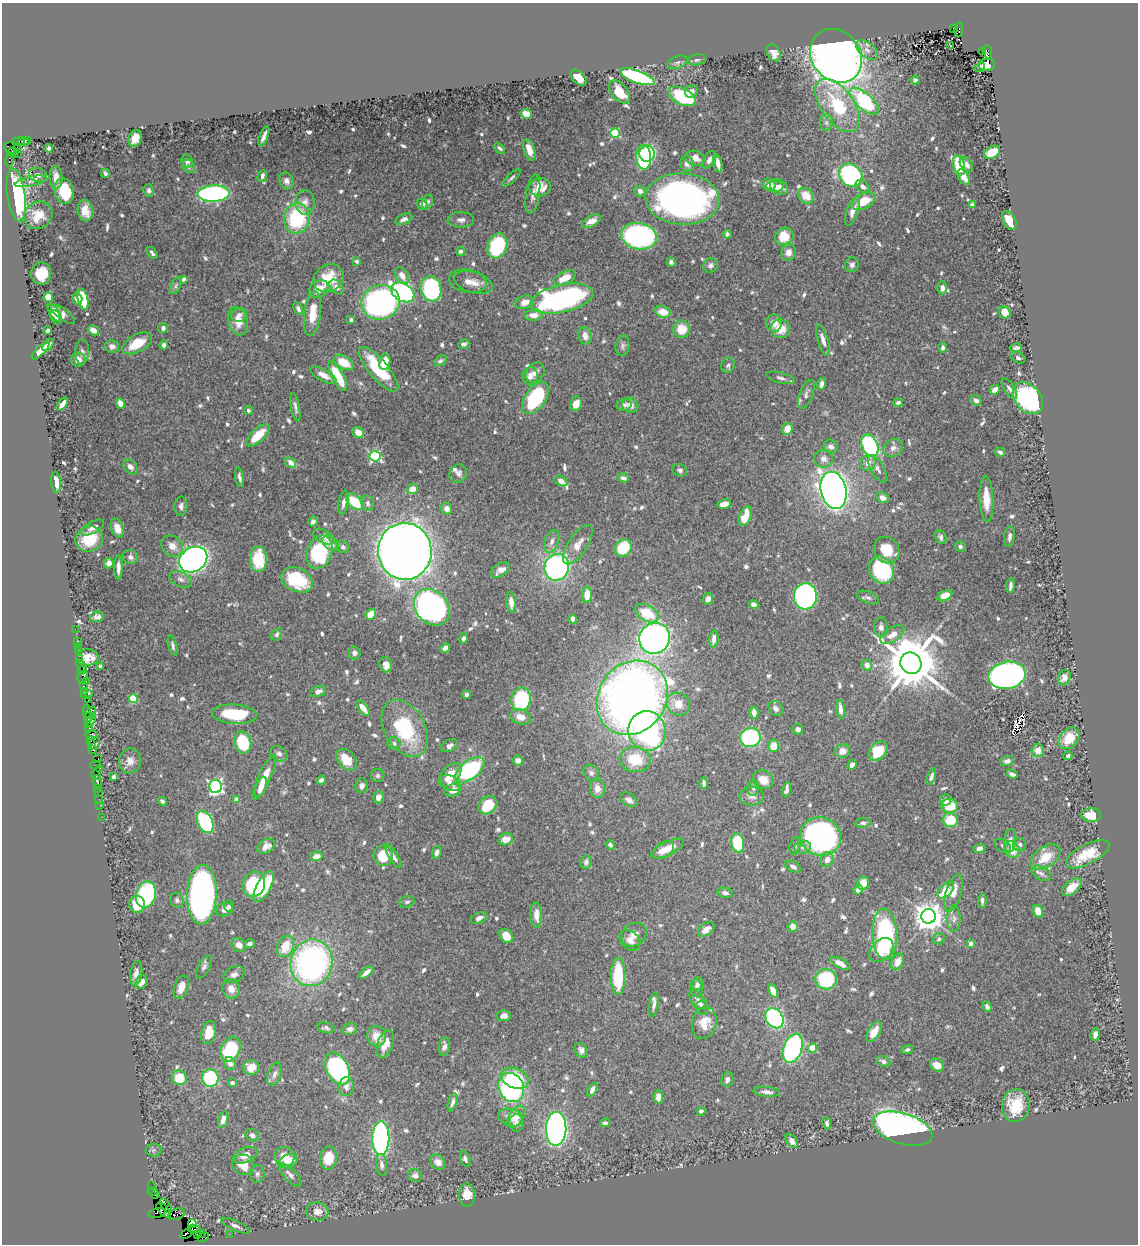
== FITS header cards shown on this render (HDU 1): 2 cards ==
NAXIS1  =                 1136
NAXIS2  =                 1242

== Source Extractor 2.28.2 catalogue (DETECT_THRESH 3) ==
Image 1136 x 1242 px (HDU 1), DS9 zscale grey, 1 PNG px = 1 image px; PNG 1140 x 1246 px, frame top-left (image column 1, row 1242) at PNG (2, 3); each listed source drawn as its Kron ellipse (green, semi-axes under 4 px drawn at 4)
Background 1.49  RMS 0.013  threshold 0.0389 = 3 sigma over >= 5 px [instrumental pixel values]
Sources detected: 765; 4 with non-positive FLUX_AUTO (blend fragments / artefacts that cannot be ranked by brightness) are neither listed nor drawn; of the other 761, the 500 brightest by FLUX_AUTO listed and drawn (261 fainter detections omitted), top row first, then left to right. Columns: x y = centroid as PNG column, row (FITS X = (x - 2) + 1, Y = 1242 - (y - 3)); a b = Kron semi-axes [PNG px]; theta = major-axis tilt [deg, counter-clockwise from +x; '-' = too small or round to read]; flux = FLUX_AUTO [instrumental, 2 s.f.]
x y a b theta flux
953 28 3 2 - 190
959 30 7 3 84 740
950 46 3 2 - 5
867 50 13 7 -40 5.9
982 51 4 2 - 100
988 52 7 4 -82 520
774 53 9 6 -60 6.6
836 56 28 24 -52 850
697 60 9 5 12 2.3
677 62 10 6 21 2.9
987 65 8 6 3 6.3
980 67 6 3 41 9.7
637 77 18 6 -20 120
579 78 9 5 -46 10
915 80 4 4 - 2.2
619 92 13 8 -51 14
691 92 6 6 - 5.4
682 96 15 8 -27 58
864 101 18 8 -42 100
838 105 31 16 -54 59
526 114 6 5 - 9.4
826 122 8 6 90 3.1
615 133 4 4 - 60
264 136 10 3 68 4.2
135 138 8 6 67 9.1
28 140 4 3 - 140
24 141 6 3 -14 220
18 142 6 4 5 490
17 147 3 2 - 82
12 148 8 6 -13 710
49 148 4 4 - 2.1
500 148 6 4 -41 2.1
529 150 11 5 -73 11
12 152 5 3 - 460
992 152 8 6 29 19
18 153 2 2 - 44
647 154 8 7 - 73
644 157 12 7 -87 140
695 158 10 7 -16 7.9
709 160 10 5 57 4.7
9 161 6 3 82 180
187 161 7 6 - 2.6
718 163 9 4 -75 7.1
687 164 8 6 -75 4.9
966 164 8 5 -53 3.8
959 165 10 6 -75 36
189 166 7 5 -57 2.1
105 173 4 3 - 2.1
38 175 9 7 -21 2.9
851 175 12 10 -42 140
262 176 6 4 70 3.4
964 177 8 5 -60 6.9
56 178 12 6 -88 7.5
511 178 12 3 43 2.2
31 181 16 4 12 3.1
287 181 9 7 -59 3.7
769 184 7 6 - 6
775 186 8 6 -1 5.9
863 186 8 5 -40 3.7
540 187 11 9 13 15
779 187 9 7 -34 6.4
149 190 6 5 - 2.2
64 191 13 9 -77 39
640 191 6 5 - 3.5
214 194 16 8 2 180
533 194 19 7 81 6
16 195 26 9 -82 130
806 196 9 7 -45 15
682 199 37 25 -4 440
863 201 13 7 26 23
305 202 12 9 89 6.1
428 202 8 5 71 2.3
422 204 5 5 - 3.9
972 205 4 4 - 2.6
85 211 11 7 -83 12
852 211 15 6 69 7.3
38 215 15 13 38 14
297 218 15 13 82 68
404 219 9 5 22 3.7
461 220 13 8 -1 4.5
1009 220 10 6 -62 14
591 221 10 5 29 7.7
727 234 4 3 - 2.2
639 236 18 13 -11 190
784 236 9 8 - 23
497 246 13 9 70 76
460 251 4 4 - 2.2
788 252 8 7 - 6.1
152 253 7 3 -52 2.4
357 261 4 4 - 2.5
671 262 5 4 - 2.2
711 265 8 7 - 3
852 265 7 7 - 3.1
41 273 11 10 - 20
402 276 9 6 -59 6.4
328 278 16 13 32 26
565 278 12 6 26 14
183 279 4 3 - 2.9
468 281 19 11 -9 8.1
473 283 20 10 -17 9.2
176 286 9 5 64 2.3
336 287 8 5 -49 4
942 288 6 5 - 4.9
319 289 10 8 37 11
431 289 12 10 -74 120
403 292 12 9 -33 220
48 297 5 4 - 22
77 299 6 5 - 6.6
83 299 11 5 -77 37
562 299 32 13 12 240
381 302 19 17 18 270
525 302 9 6 15 8.3
298 309 6 4 -62 2.7
663 312 8 6 -16 13
54 313 10 4 -55 7
1005 313 6 5 - 16
63 314 14 5 -37 4.5
313 314 23 8 83 16
239 315 8 7 - 4.7
534 315 9 5 2 8.7
56 317 7 5 -64 5.7
351 320 4 3 - 2.7
238 321 14 9 -74 13
774 323 9 8 - 8.6
163 328 5 4 - 3.3
682 329 9 8 - 18
781 329 9 9 - 15
48 330 4 3 - 2.4
93 330 6 4 -31 6.3
585 336 9 6 -78 7
823 340 16 5 -73 6.3
137 343 16 8 29 22
464 344 6 4 25 2.5
48 345 7 4 52 6
164 345 5 4 - 3.2
112 346 7 6 - 4.3
622 346 10 7 81 3
943 347 5 4 - 2.6
1016 348 6 4 9 2.6
41 351 12 4 44 9.9
82 352 12 6 88 3.4
1018 358 8 5 -28 2.5
78 360 7 7 - 4.7
440 361 7 4 32 2.3
344 362 10 6 -31 19
385 362 8 5 80 14
728 365 8 6 67 2.6
379 369 28 9 -49 50
535 373 11 8 52 6.3
323 375 14 6 -28 8.4
338 376 16 5 -61 40
530 376 9 8 - 5.4
781 378 15 5 -14 3.7
822 384 6 4 76 3.6
1009 388 12 5 -58 3.6
995 390 5 4 - 7.1
806 394 15 6 69 3.6
535 398 18 10 55 85
1028 398 18 13 -49 200
976 400 6 5 - 2.9
120 403 5 4 - 8.5
898 403 5 4 - 2.2
62 404 7 4 52 7.1
576 404 7 5 72 8.2
624 405 7 6 - 3.3
630 405 8 7 - 5.7
295 407 14 4 -79 3.2
248 410 4 4 - 2.2
787 429 6 5 - 11
358 432 6 5 - 11
258 435 15 6 43 21
870 445 11 8 -65 130
831 446 7 6 - 4.6
893 448 10 8 35 4.7
1000 452 5 4 - 3.1
375 456 5 5 - 120
824 459 9 9 - 5.7
290 462 6 4 -36 8.7
868 463 8 7 - 6.1
130 467 8 6 -47 3.9
878 469 16 6 -60 4.9
680 470 7 6 - 2.4
458 473 9 8 - 4.3
239 477 10 4 -80 3.1
623 478 6 4 -19 3.6
561 481 7 4 -30 5.7
56 482 11 4 -84 8
413 489 5 5 - 9.3
834 490 19 12 -77 790
882 498 6 5 - 6.4
986 499 23 7 -87 17
343 502 12 5 80 4.8
355 502 10 6 -43 28
368 503 8 6 -79 3.1
724 504 7 4 11 8.9
181 506 9 6 88 3.7
447 509 6 5 - 4.7
745 516 10 5 68 21
313 522 5 4 - 2.4
93 528 12 5 29 5.3
117 528 10 6 -70 11
1009 536 10 5 83 3.5
324 537 11 6 -28 4.8
941 537 7 5 -64 3.5
89 539 14 12 22 34
552 541 12 6 69 4.9
330 543 9 6 -39 6.8
578 545 23 9 56 11
172 546 11 9 -40 8.5
960 546 5 5 - 2.5
343 547 6 5 - 2.7
623 548 9 8 - 33
887 550 14 12 -55 21
405 551 28 27 - 1700
319 552 17 12 71 79
130 557 7 7 - 3
258 559 13 8 -90 37
193 560 15 12 34 660
109 563 5 5 - 7.1
118 567 12 4 90 5.2
557 567 13 12 - 210
500 570 11 6 32 7.4
881 570 14 12 -59 67
181 579 12 7 -27 4.1
297 580 17 11 -25 44
1010 585 7 3 84 3.1
587 595 8 5 88 12
805 596 13 11 85 260
945 596 8 4 27 15
868 598 11 5 -22 2.7
708 599 6 5 - 4.3
511 602 10 4 -83 7.5
753 604 5 4 - 3.3
432 607 20 16 -47 350
647 613 13 8 -31 30
371 614 6 4 49 14
97 617 7 5 14 3.3
573 619 4 4 - 3.7
881 627 10 6 -86 3.3
75 629 2 2 - 20
277 634 7 4 58 2.1
892 635 13 7 33 8.6
463 638 5 4 - 2.5
655 638 16 15 - 420
714 639 8 5 86 6
77 641 3 2 - 89
78 646 2 2 - 22
173 646 10 4 -74 2.3
445 648 5 4 - 4.9
78 651 3 3 - 220
354 653 6 6 - 2.8
87 657 11 8 -2 9.5
80 659 2 2 - 19
911 663 11 10 - 6400
386 665 8 6 -74 6
867 665 5 5 - 6.2
82 666 7 3 -57 230
101 667 4 3 - 2.4
81 670 3 2 - 85
1007 675 18 13 11 390
83 677 6 5 - 260
1064 678 8 6 64 5.5
86 681 3 2 - 52
83 686 3 2 - 80
318 691 8 5 21 4
84 692 3 2 - 94
87 694 6 2 20 130
466 694 4 3 - 2.5
632 698 39 33 54 830
133 699 4 4 - 43
521 699 12 9 80 74
88 700 2 2 - 76
678 704 12 11 - 12
363 708 9 4 -52 8.4
776 709 8 6 -52 3.8
840 709 9 4 -82 5.6
87 711 6 2 87 190
90 713 7 3 45 300
754 713 6 4 -84 5.8
234 714 22 9 -4 45
89 717 5 3 - 140
520 717 10 7 -20 8.2
90 721 7 4 52 270
89 728 4 2 - 300
405 728 31 20 -60 67
798 729 5 5 - 3.2
647 731 20 18 -76 200
91 735 6 5 - 250
750 738 10 9 - 97
1069 738 12 9 50 20
91 741 3 2 - 28
243 742 11 8 -77 45
394 743 6 6 - 3
94 744 6 5 - 210
449 746 9 5 27 3.8
774 746 6 5 - 14
93 750 4 2 - 120
1038 750 6 6 - 7.9
842 751 7 7 - 7.5
878 751 11 8 51 33
279 754 9 7 -38 3.5
1068 756 4 4 - 2.6
98 758 2 2 - 130
635 759 15 12 -8 31
346 760 12 8 -49 17
518 760 5 5 - 4.3
130 761 12 11 - 6.4
1007 761 7 5 15 3.5
95 765 5 2 - 130
852 765 5 4 - 4.7
99 768 3 2 - 120
470 770 17 9 37 97
591 773 9 7 -51 3.2
1012 774 5 3 - 4.1
96 775 5 3 - 140
378 775 6 6 - 2.3
450 775 14 8 48 16
113 777 4 3 - 2.5
264 777 24 6 66 17
931 777 9 4 71 2.8
321 780 4 4 - 2.6
763 780 11 9 -34 13
97 781 6 3 -70 140
450 783 10 7 -29 5.3
704 783 6 3 -89 2.7
216 786 6 6 - 220
362 786 7 6 - 4.3
261 787 10 5 69 6.8
98 788 3 2 - 120
597 788 9 7 -78 8
753 788 8 6 82 2.5
453 790 8 6 22 10
787 790 8 4 82 3.9
98 792 2 2 - 71
752 796 12 9 -2 5.4
378 797 6 5 - 4.7
99 799 3 2 - 65
236 800 4 4 - 8.8
629 800 9 6 -35 4.5
945 800 6 5 - 3.2
162 801 4 4 - 2.8
100 805 2 2 - 54
488 805 10 8 48 31
950 806 8 7 - 23
1091 815 10 7 -1 21
101 817 2 2 - 35
950 820 7 7 - 28
205 822 12 7 -65 100
863 823 7 5 7 2.3
821 836 20 19 - 320
506 839 7 6 - 9.3
1010 841 12 6 85 4.5
738 843 10 6 -79 36
1020 844 6 6 - 2.5
610 845 5 4 - 2.7
266 846 9 6 34 6.5
795 846 9 5 75 2.1
1003 846 9 6 -33 2.2
803 847 8 6 11 3
668 848 18 7 26 14
979 848 6 4 5 3.2
663 850 12 7 32 9.4
1012 850 8 7 - 14
437 853 6 4 71 3.5
1088 854 24 10 27 27
316 856 6 4 15 8.6
383 856 10 10 - 27
393 856 14 4 -60 4
1045 857 17 10 36 19
827 860 8 6 61 6.3
586 862 7 5 81 3.2
793 867 8 5 -28 3.2
1041 873 10 6 -30 4
863 883 6 5 - 12
254 884 13 11 73 71
264 886 17 7 61 39
1072 887 11 6 40 11
858 889 5 4 - 4.5
946 890 10 6 45 21
725 893 7 5 -13 2.9
953 893 19 7 73 9.8
146 895 13 10 75 99
202 895 30 15 88 410
177 900 8 6 -62 2.5
982 901 7 4 87 2.5
407 902 8 5 17 2.2
137 904 8 8 - 24
229 906 6 5 - 2.1
224 909 8 6 21 5.6
1038 911 6 5 - 7.5
536 915 13 5 -87 8.5
928 916 7 7 - 1400
479 918 8 5 26 4.9
954 919 13 6 90 4.4
793 926 5 5 - 7.8
706 929 9 6 38 6.4
885 934 26 12 -87 110
634 935 13 11 34 6.3
506 936 7 6 - 14
939 939 6 5 - 2.5
630 940 12 8 -44 5.9
250 944 5 4 - 2.9
971 944 4 3 - 7.5
239 945 7 6 - 5.6
285 946 11 8 65 22
881 950 14 9 44 18
897 962 8 6 63 9.3
311 963 23 21 74 270
840 963 11 4 -30 6.8
204 967 12 5 63 3
366 972 9 4 39 5.3
136 973 13 6 80 5
234 975 11 7 25 4.6
618 976 18 7 90 49
826 979 11 10 - 60
141 982 7 5 60 6
698 984 6 5 - 3.2
181 987 12 7 69 9.2
696 988 9 6 -78 2.9
231 989 10 8 -74 7.4
773 991 7 4 -65 10
699 1003 14 6 -57 5.4
654 1005 12 4 81 3.8
702 1005 6 5 - 2.3
987 1007 5 4 - 4.1
504 1016 7 5 4 5.2
774 1018 11 8 -56 120
704 1023 16 12 77 15
326 1028 9 5 -16 2.4
350 1029 7 5 13 3.7
874 1032 11 6 58 12
209 1033 11 7 76 22
1095 1034 6 4 86 3.7
377 1036 10 9 - 11
385 1044 14 8 70 9.6
444 1047 9 5 80 5.4
793 1048 15 9 70 180
812 1048 4 4 - 31
231 1049 13 9 67 59
581 1050 8 6 -60 4
907 1050 6 4 23 2.2
883 1061 7 5 -23 3.3
230 1063 6 5 - 5.2
937 1065 7 6 - 10
251 1067 8 7 - 12
337 1068 17 11 -63 220
274 1074 12 6 69 4.3
179 1078 7 7 - 22
210 1078 9 8 - 60
515 1078 14 10 -23 41
727 1080 7 5 73 3.7
232 1083 4 4 - 3.2
346 1087 9 7 83 4.6
511 1087 15 12 -67 160
592 1090 7 4 61 4.9
767 1092 13 5 -7 4.5
658 1097 6 4 -86 6.7
453 1102 9 4 73 3.2
1016 1105 16 14 82 25
701 1111 4 4 - 2.4
511 1117 13 8 -15 11
516 1117 12 7 56 9.3
223 1119 8 5 75 6.4
516 1123 8 7 - 4
605 1123 5 4 - 2.8
827 1123 6 4 -81 2.8
556 1129 17 10 88 530
903 1129 31 15 -17 450
252 1135 7 6 - 3.5
381 1138 17 8 89 200
792 1141 8 5 -52 5.1
154 1150 8 6 2 2.3
245 1155 12 7 21 9.7
284 1157 10 9 - 10
328 1158 12 8 83 17
465 1159 8 5 -71 2.8
289 1161 10 6 23 16
438 1162 8 7 - 7.1
243 1165 11 10 - 19
381 1165 11 5 -84 4.2
257 1174 9 7 -89 2.7
290 1175 15 6 -46 4.9
415 1176 7 6 - 4
151 1186 3 2 - 58
152 1191 5 4 - 110
155 1195 3 2 - 30
467 1195 11 8 89 16
166 1205 8 3 -56 1800
163 1210 9 4 -46 2100
317 1211 11 9 -10 7.7
157 1213 8 5 11 210
177 1214 8 5 17 290
192 1223 4 3 - 84
235 1226 15 5 -25 4.1
194 1229 6 3 -7 880
186 1234 7 3 31 350
201 1234 5 3 - 85
229 1234 2 2 - 22
197 1235 3 2 - 45
203 1237 6 4 29 140
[261 fainter detections neither listed nor drawn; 4 non-positive-flux detections neither listed nor drawn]